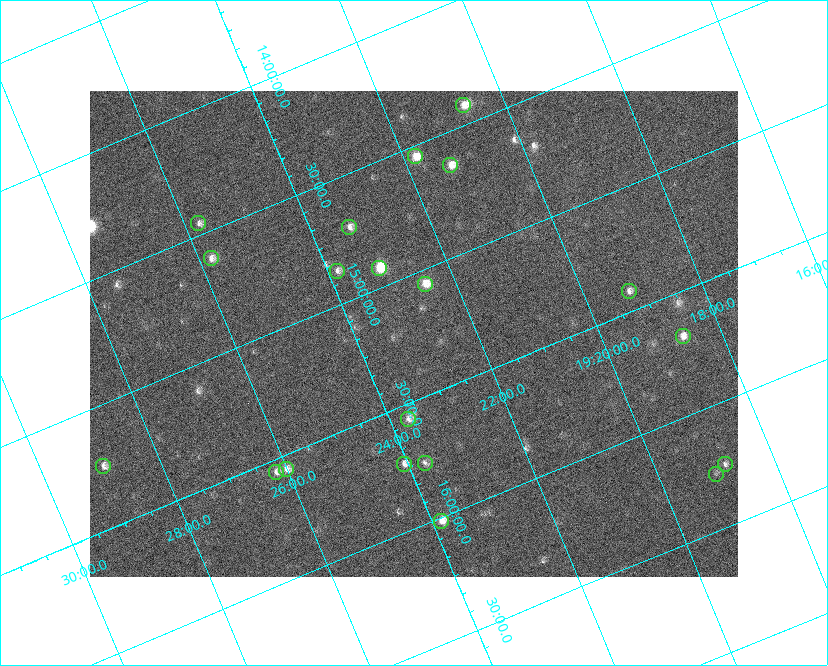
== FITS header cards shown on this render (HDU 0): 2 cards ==
NAXIS1  =                  648 / length of data axis 1
NAXIS2  =                  486 / length of data axis 2

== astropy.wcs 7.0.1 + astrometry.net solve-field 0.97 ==
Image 648 x 486 px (HDU 0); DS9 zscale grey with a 90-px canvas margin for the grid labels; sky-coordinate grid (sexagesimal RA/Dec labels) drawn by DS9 from the SOLVED WCS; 20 Tycho-2 reference stars matched to detected sources circled (green)
Header WCS: none
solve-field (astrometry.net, Tycho-2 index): SOLVED blind (the file carries no WCS)
Solved WCS: RA---TAN-SIP/DEC--TAN-SIP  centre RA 19:23:01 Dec +15:14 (290.76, +15.23 deg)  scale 15.3 arcsec/px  FOV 165.0' x 123.7'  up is -157 deg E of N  parity flipped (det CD > 0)
(file carries no celestial WCS; the grid is the blind solution)
Tycho-2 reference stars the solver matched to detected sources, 20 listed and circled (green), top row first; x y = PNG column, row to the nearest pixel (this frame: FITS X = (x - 90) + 1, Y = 486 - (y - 91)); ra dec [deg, ICRS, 3 dp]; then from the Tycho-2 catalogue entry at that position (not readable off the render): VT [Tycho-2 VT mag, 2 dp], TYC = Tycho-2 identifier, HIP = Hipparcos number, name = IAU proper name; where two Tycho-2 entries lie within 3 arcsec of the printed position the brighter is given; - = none
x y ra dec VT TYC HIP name
463 105 290.170 +14.419 7.86 1054-844-1 95082 -
415 156 290.452 +14.543 7.44 1054-679-1 - -
450 165 290.323 +14.634 7.66 1054-951-1 95132 -
198 223 291.441 +14.452 8.37 1067-789-1 - -
349 227 290.838 +14.713 8.21 1054-205-1 95303 -
211 258 291.451 +14.609 8.24 1067-445-1 95522 -
379 268 290.784 +14.921 6.67 1054-223-1 95287 -
337 271 290.960 +14.864 8.44 1054-411-1 - -
425 284 290.625 +15.059 7.77 1600-2349-1 - -
629 291 289.809 +15.416 8.37 1599-3313-1 94944 -
683 336 289.664 +15.681 7.94 1599-1947-1 94894 -
408 419 290.922 +15.560 8.69 1600-1874-1 - -
425 463 290.929 +15.760 8.70 1600-822-1 95334 -
404 464 291.017 +15.730 8.16 1600-168-1 - -
725 464 289.708 +16.250 8.60 1599-1761-1 - -
103 466 292.241 +15.243 8.16 1601-580-1 95787 -
286 469 291.504 +15.557 8.17 1600-1630-1 95542 -
276 472 291.551 +15.552 8.28 1600-1749-1 95559 -
716 474 289.759 +16.274 9.33 1599-1589-1 - -
441 521 290.960 +16.014 7.62 1600-1088-1 95346 -